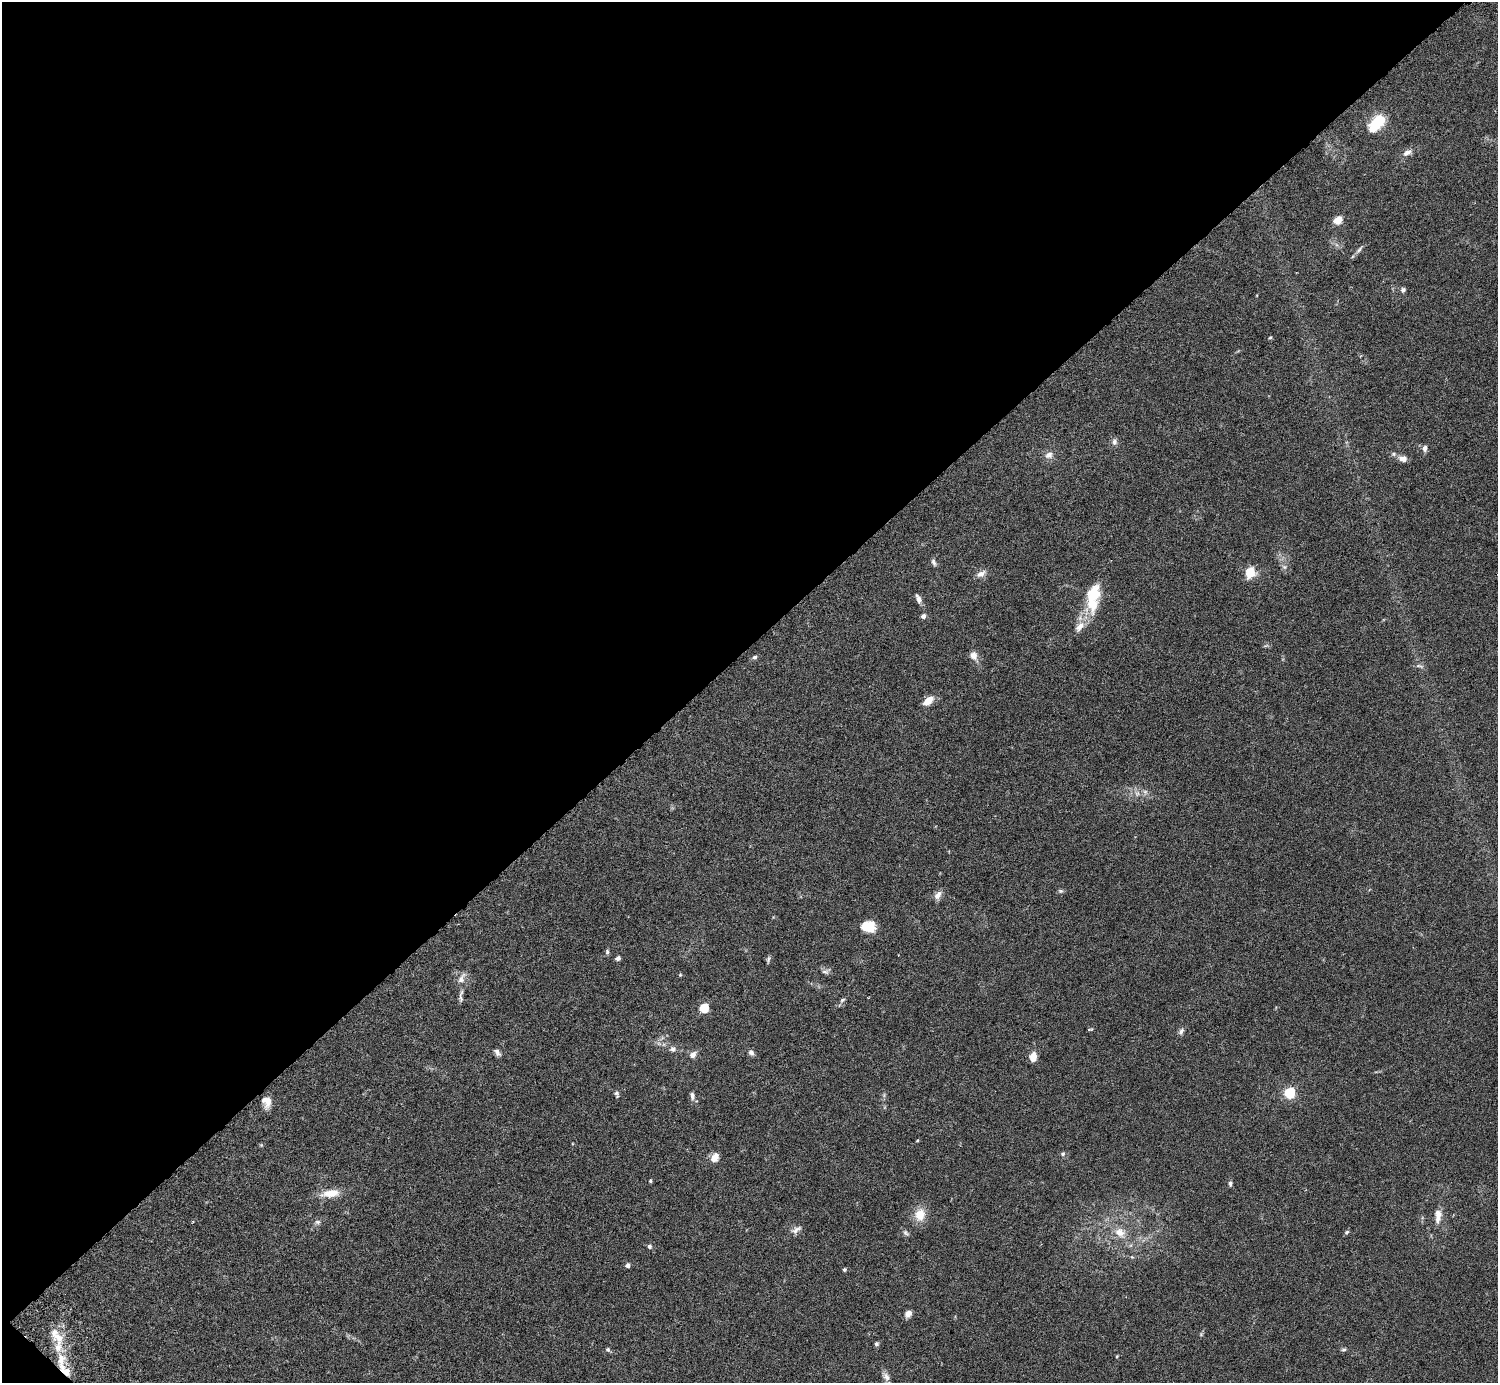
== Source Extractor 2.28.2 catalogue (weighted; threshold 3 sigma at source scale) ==
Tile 5 of 4 x 4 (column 1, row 2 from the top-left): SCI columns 45-1540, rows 2968-4348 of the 6074 x 6074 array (HDU 1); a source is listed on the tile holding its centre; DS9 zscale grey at full resolution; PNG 1500 x 1385 px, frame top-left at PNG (2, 2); no overlay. Shown black and unused: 47% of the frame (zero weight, under 3 of 6 exposures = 3% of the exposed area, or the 3 px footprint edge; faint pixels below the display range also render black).
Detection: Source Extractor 2.28.2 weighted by HDU 2 'WHT'; one run over the whole footprint, this tile lists its part. Background 0.0198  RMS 0.002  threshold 0.00834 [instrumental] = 3 sigma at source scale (4.09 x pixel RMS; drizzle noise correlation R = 1.36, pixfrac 0.8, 0.05/0.05 arcsec/px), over >= 5 px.
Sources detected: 79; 5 inside a brighter listed object's ellipse — not listed separately; the other 74 listed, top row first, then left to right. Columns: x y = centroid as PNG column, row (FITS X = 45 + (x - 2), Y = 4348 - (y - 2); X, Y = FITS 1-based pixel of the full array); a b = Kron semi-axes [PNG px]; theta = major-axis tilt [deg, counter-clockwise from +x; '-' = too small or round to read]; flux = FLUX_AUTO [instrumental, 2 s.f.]
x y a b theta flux
1377 122 14 7 49 13
1407 152 12 7 31 1
1338 220 8 6 34 2.2
1359 249 12 4 50 0.55
1403 290 6 6 - 0.46
1270 338 5 3 - 0.19
1114 442 9 6 90 0.7
1425 448 7 6 - 0.79
1394 454 7 5 21 0.39
1049 455 11 9 31 1.1
1403 459 10 7 -12 1.1
934 562 10 5 -66 0.51
1284 567 7 6 - 0.49
1250 573 12 10 77 3.1
981 574 14 7 31 1.1
1094 595 23 16 68 5.7
918 599 11 6 -66 0.93
923 616 5 5 - 0.71
1080 627 17 9 51 1.8
974 655 9 7 -65 1.3
755 657 6 5 - 0.39
1419 666 14 4 -15 0.45
928 701 11 7 41 2.3
1145 792 7 6 - 0.51
1137 793 8 6 69 0.71
1060 891 7 5 -19 0.33
938 895 13 7 52 1
868 927 13 11 -6 4
607 952 7 5 78 0.34
618 958 6 4 20 0.52
768 959 9 4 76 0.36
825 971 10 7 5 0.63
680 975 5 4 - 0.18
461 978 18 7 61 1.1
461 998 14 5 -83 0.63
842 1000 7 5 20 0.35
704 1008 5 5 - 9.5
1090 1029 7 3 5 0.19
1181 1031 10 6 56 0.55
673 1049 8 7 - 0.63
497 1052 10 6 -54 0.62
751 1053 8 6 -50 0.58
693 1055 9 7 44 0.95
1033 1057 9 7 81 1.9
1290 1093 5 5 - 20
616 1094 9 5 -72 0.4
692 1096 10 6 -82 0.66
267 1102 14 10 -76 1.7
917 1140 4 3 - 0.17
261 1145 5 5 - 0.21
1063 1154 6 5 - 0.32
715 1157 10 7 57 1.7
650 1181 4 3 - 0.22
1230 1184 7 5 -87 0.4
331 1193 25 10 7 2.8
1438 1214 12 9 -73 1.4
920 1215 14 11 79 3
318 1222 8 6 0 0.48
796 1230 16 7 32 0.94
1120 1232 14 12 -31 2.3
1347 1232 7 4 28 0.3
906 1233 9 6 -39 0.47
650 1246 6 6 - 0.42
1132 1257 5 4 - 0.21
627 1265 5 5 - 0.6
845 1270 3 3 - 0.62
908 1314 8 7 - 1
58 1337 17 14 -53 3.2
876 1344 5 5 - 0.38
608 1350 6 5 - 0.34
1343 1350 7 4 7 0.32
1117 1356 5 3 - 0.17
61 1359 19 10 86 3
886 1377 13 8 -54 1